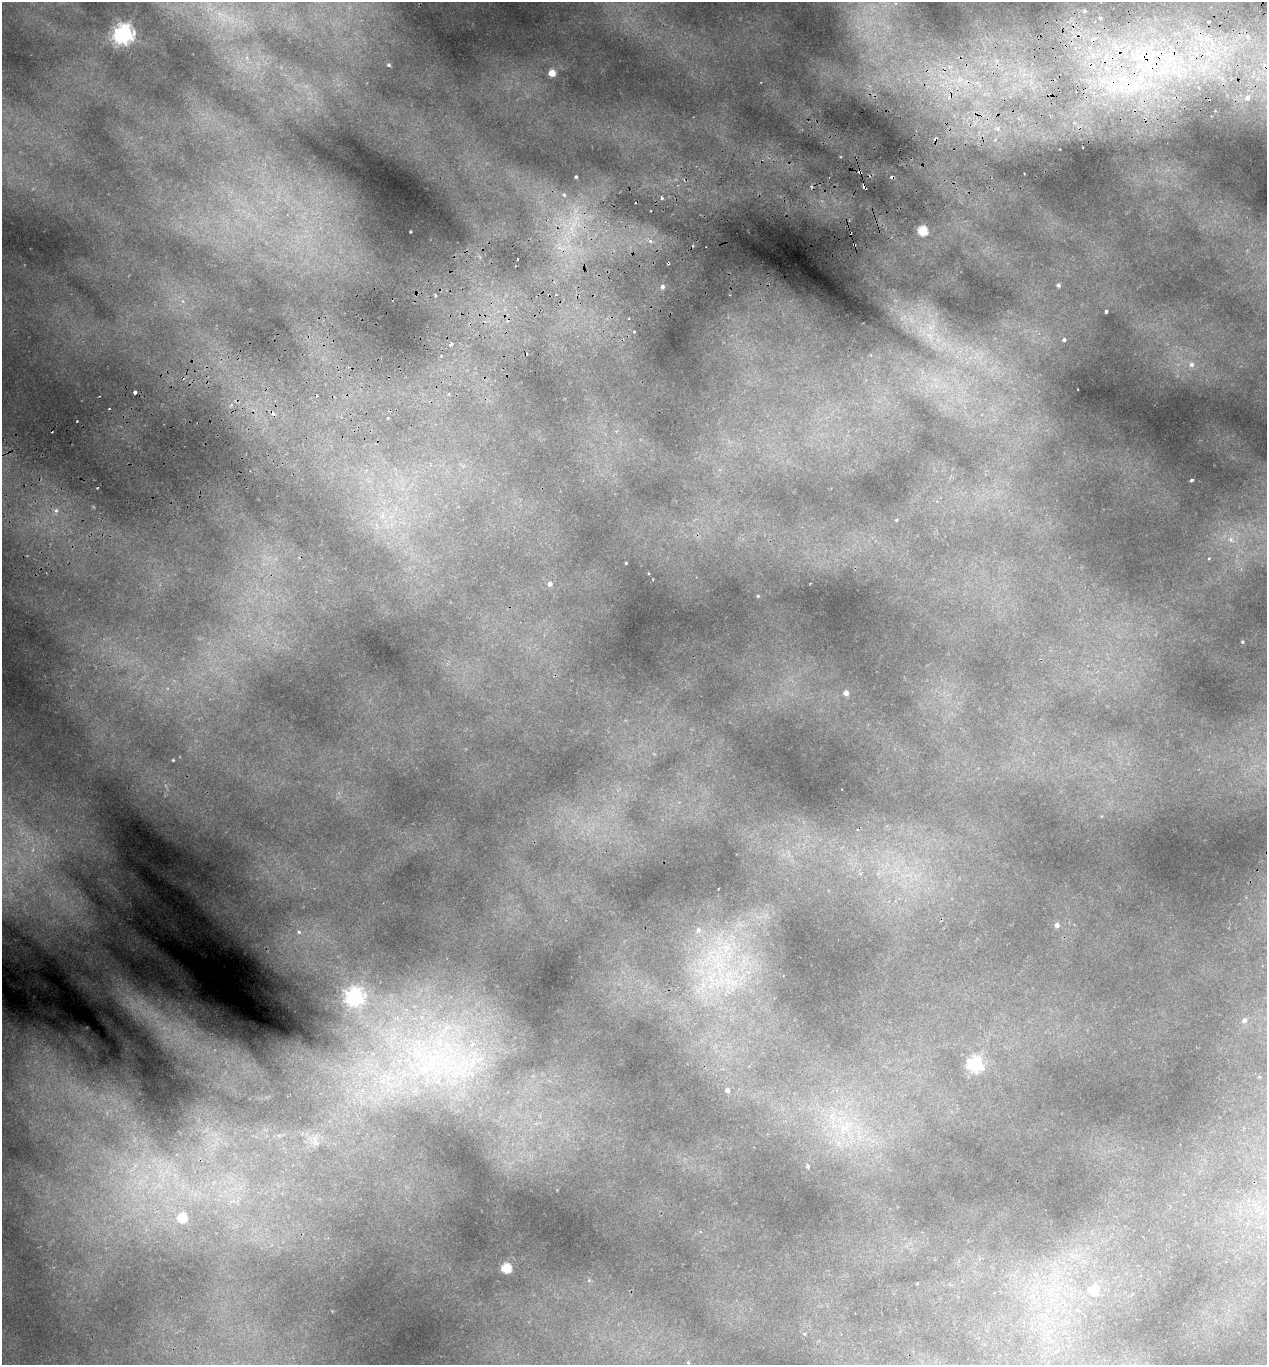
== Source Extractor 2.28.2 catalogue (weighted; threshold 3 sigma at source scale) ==
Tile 10 of 4 x 4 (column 2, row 3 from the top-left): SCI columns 1393-2657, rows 1424-2786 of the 5366 x 5570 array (HDU 1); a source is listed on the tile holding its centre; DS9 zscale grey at full resolution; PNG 1269 x 1367 px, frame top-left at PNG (2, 2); no overlay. Shown black and unused: <1% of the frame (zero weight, under 2 of 3 exposures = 4% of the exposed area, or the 3 px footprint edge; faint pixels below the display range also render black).
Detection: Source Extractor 2.28.2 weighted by HDU 2 'WHT'; one run over the whole footprint, this tile lists its part. Background 0.146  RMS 0.007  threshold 0.0315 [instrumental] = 3 sigma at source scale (4.5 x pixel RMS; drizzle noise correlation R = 1.50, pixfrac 1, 0.0396/0.0396 arcsec/px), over >= 5 px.
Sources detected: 69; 1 too faint to see at this stretch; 9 cosmic-ray / hot-pixel residue — not listed; the other 59 listed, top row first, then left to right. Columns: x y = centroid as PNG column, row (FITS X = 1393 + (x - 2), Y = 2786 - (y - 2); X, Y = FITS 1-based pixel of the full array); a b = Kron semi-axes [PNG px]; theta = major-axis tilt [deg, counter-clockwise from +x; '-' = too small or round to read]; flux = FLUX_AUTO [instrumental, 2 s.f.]
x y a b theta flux
1209 21 3 2 - 0.77
123 34 7 7 - 350
1192 58 7 6 - 3
1147 61 21 14 -89 27
389 65 4 3 - 0.96
552 73 5 4 - 13
1177 73 19 7 62 9.5
1135 86 25 15 -20 31
1247 98 8 7 - 3.1
998 129 5 4 - 1.8
860 171 3 3 - 5.3
576 177 3 3 - 0.82
864 187 6 3 -55 2.4
564 195 5 4 - 1.5
662 198 4 3 - 1.3
923 230 5 5 - 37
650 241 5 4 - 1.9
854 245 3 2 - 0.71
517 259 3 2 - 0.7
1058 285 5 4 - 1.2
662 287 4 4 - 1.6
436 295 3 3 - 0.94
1106 311 3 3 - 1.5
634 331 3 2 - 0.48
1064 340 4 4 - 1.2
451 344 4 3 - 2.7
1191 364 8 7 - 3
135 392 3 3 - 2.9
449 394 3 3 - 0.66
388 418 3 3 - 0.94
77 421 2 2 - 0.55
1192 480 4 2 - 1.4
56 510 6 5 - 1.9
896 520 4 3 - 0.51
1231 540 6 6 - 2.2
1209 558 4 2 - 0.55
626 563 2 2 - 0.43
550 584 5 5 - 2.4
758 596 4 4 - 0.63
1242 642 4 3 - 0.63
846 693 5 5 - 3.9
173 760 3 3 - 0.5
1057 925 5 5 - 2.8
698 930 7 6 - 2.2
299 932 5 4 - 1.3
726 947 14 6 -36 6.2
354 997 7 7 - 190
1244 1020 7 7 - 3.1
472 1043 6 5 - 1.7
975 1064 6 6 - 150
424 1069 9 9 - 7.8
1259 1077 4 3 - 0.71
727 1090 5 5 - 2.3
843 1128 9 6 -33 3.6
808 1166 4 3 - 0.9
182 1218 5 5 - 24
506 1268 5 5 - 39
1094 1290 5 5 - 20
688 1362 5 3 - 0.68
Overlapping masked pixels (flux is a lower limit): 5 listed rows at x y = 1147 61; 1135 86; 860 171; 864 187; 854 245
Unlisted compact peaks at least as high as the median listed source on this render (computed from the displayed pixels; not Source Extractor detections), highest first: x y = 410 232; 1060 149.